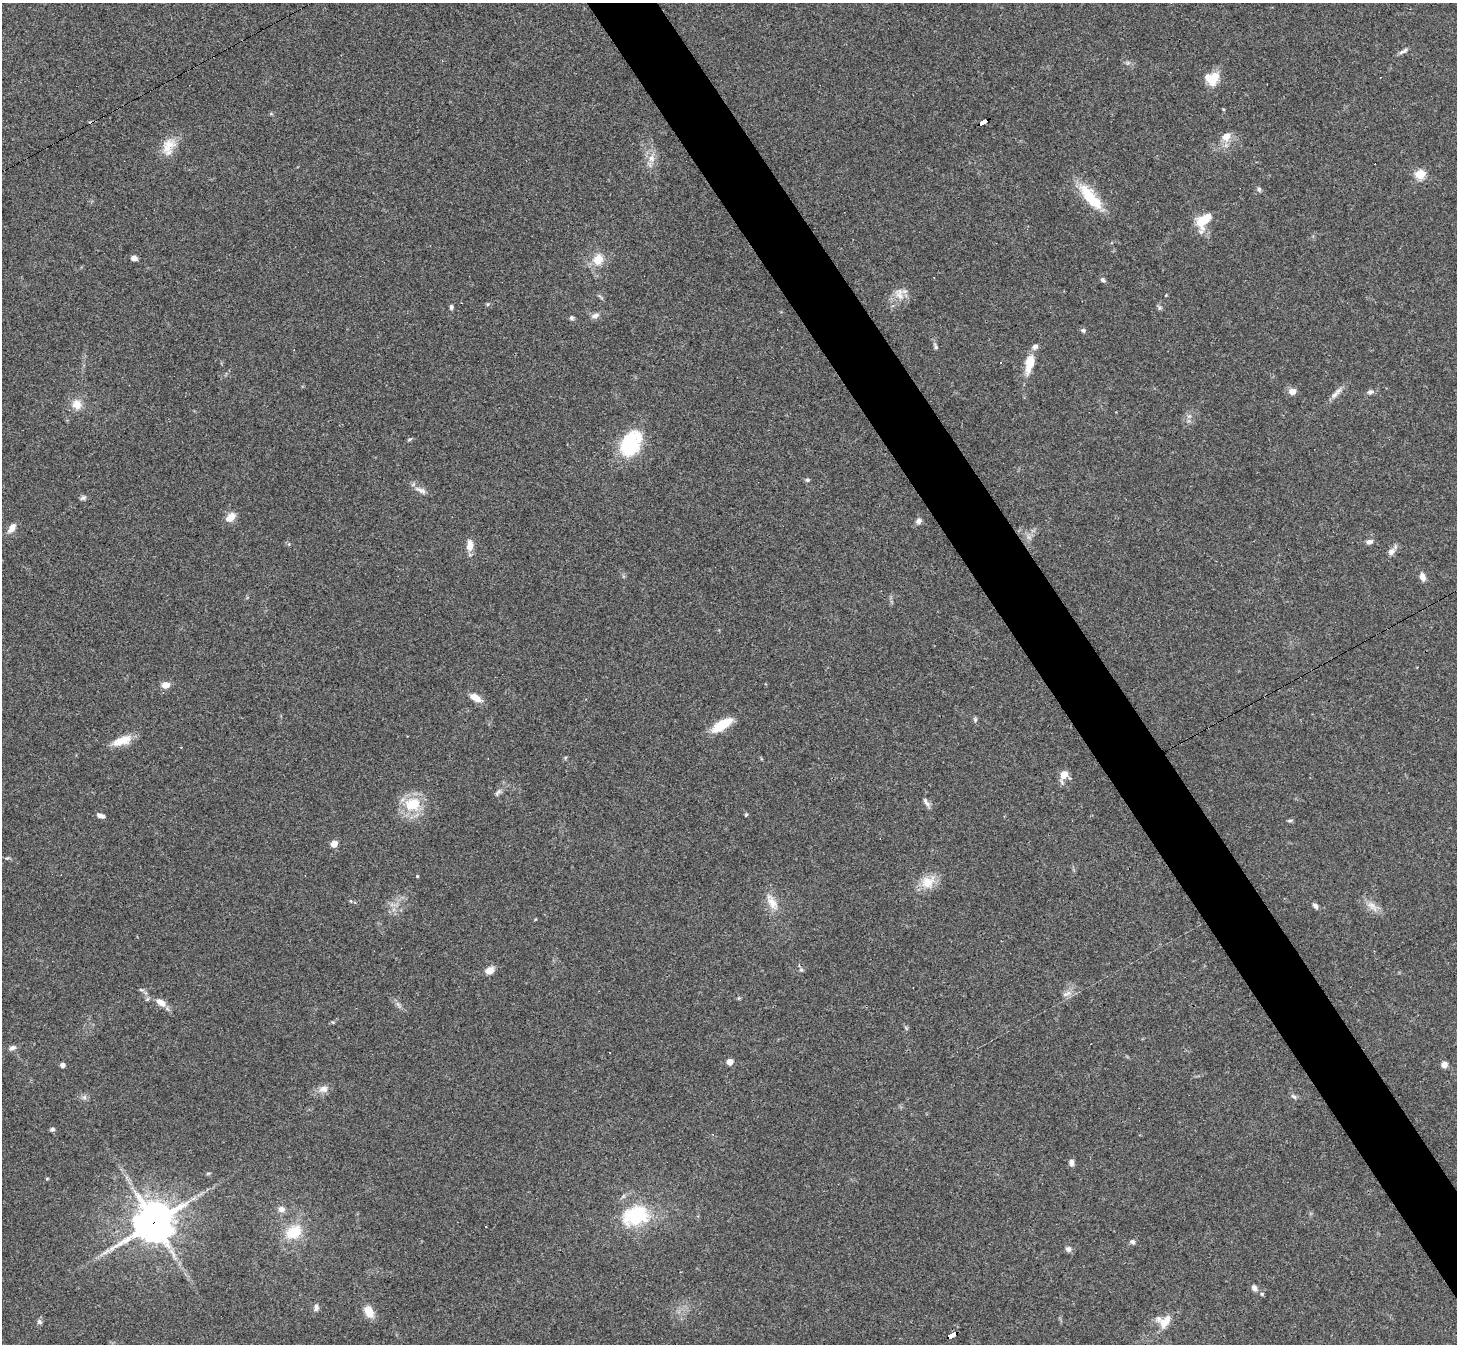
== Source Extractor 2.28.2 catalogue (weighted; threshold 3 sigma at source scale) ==
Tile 6 of 4 x 4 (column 2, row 2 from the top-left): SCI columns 1455-2909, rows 2838-4179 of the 5818 x 5810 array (HDU 1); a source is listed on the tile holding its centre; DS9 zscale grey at full resolution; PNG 1459 x 1346 px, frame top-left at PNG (2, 3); no overlay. Shown black and unused: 5% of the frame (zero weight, under 3 of 4 exposures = <1% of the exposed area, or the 3 px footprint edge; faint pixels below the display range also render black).
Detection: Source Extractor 2.28.2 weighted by HDU 2 'WHT'; one run over the whole footprint, this tile lists its part. Background 0.0538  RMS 0.0051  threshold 0.0228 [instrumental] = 3 sigma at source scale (4.5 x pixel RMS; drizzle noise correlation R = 1.50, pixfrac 1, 0.05/0.05 arcsec/px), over >= 5 px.
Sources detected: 101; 2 too faint to see at this stretch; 1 inside a brighter object's white glare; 3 cosmic-ray / hot-pixel residue — not listed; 2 inside a brighter listed object's ellipse — not listed separately; the other 93 listed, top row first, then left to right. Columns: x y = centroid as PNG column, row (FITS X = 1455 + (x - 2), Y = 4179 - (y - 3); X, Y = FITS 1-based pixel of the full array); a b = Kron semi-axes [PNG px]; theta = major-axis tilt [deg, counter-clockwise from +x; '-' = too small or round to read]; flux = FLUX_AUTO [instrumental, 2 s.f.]
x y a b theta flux
1404 51 14 5 26 1.7
1127 63 7 4 71 0.79
1212 78 17 15 5 9.5
983 122 8 4 26 76
1226 136 12 10 38 5.1
168 146 26 16 71 8.9
651 158 11 9 90 4.1
1420 174 5 5 - 30
1259 189 6 5 - 1.1
1089 195 37 16 -56 17
1203 221 23 14 57 11
134 258 7 5 -10 2.3
598 259 17 14 64 7.9
1102 280 7 6 - 1.1
899 292 16 9 27 4.9
1166 295 4 3 - 0.4
601 297 11 3 -41 0.85
487 304 6 4 89 0.61
892 306 7 4 26 1
451 307 6 5 - 1.1
1159 308 7 6 - 1
595 316 10 7 26 2.3
572 318 6 6 - 1.1
1083 330 6 5 - 1.1
936 346 10 5 -67 1.2
1030 363 20 8 76 12
1292 392 10 9 - 2.8
1370 392 7 6 - 1.6
1335 395 16 7 42 3
77 404 12 11 - 6
1189 416 7 4 17 1.1
410 439 6 4 19 0.7
630 444 29 19 62 35
807 480 6 4 10 0.97
421 490 17 7 -25 3.1
83 498 8 6 30 1.2
230 517 15 9 40 4.4
918 521 8 6 33 1.8
12 528 13 7 55 3.8
1369 542 9 6 14 1.8
470 545 14 8 89 4.8
1391 552 9 7 49 2.8
1422 577 10 7 -75 2.8
1417 667 2 2 - 0.32
165 685 9 7 8 3.9
475 698 12 7 -30 5.8
975 719 7 5 -78 0.88
722 725 25 10 31 13
122 740 25 10 19 8.1
1064 775 10 7 72 6.8
498 792 12 5 47 1.6
926 803 14 5 -55 1.8
413 804 6 6 - 28
746 814 5 4 - 0.67
101 816 10 5 -21 2
1290 821 8 3 11 0.77
334 844 5 5 - 10
7 858 6 4 42 0.65
417 876 3 3 - 0.5
928 882 20 16 28 9.2
772 902 26 11 -58 7
1315 906 7 5 -46 1.6
1372 906 20 9 -42 4.8
490 970 10 8 23 4.3
801 970 6 5 - 0.82
1065 994 8 6 20 1.8
739 998 6 4 43 0.6
161 1003 13 7 -34 4.7
333 1022 6 4 16 0.65
906 1028 7 4 -57 0.74
12 1048 10 6 23 2
730 1062 5 5 - 5
62 1065 4 4 - 2.4
1444 1065 6 6 - 3
323 1089 13 9 9 3.7
84 1097 8 6 89 1.5
1294 1097 9 5 -41 1.3
52 1129 6 4 17 1
1071 1163 7 5 -89 2.4
208 1173 6 4 19 0.57
47 1179 4 4 - 0.5
281 1209 7 7 - 2.9
636 1215 24 16 18 38
154 1222 14 12 32 1400
294 1232 23 17 30 15
1132 1242 7 5 -30 1.3
1068 1249 7 6 - 1.9
1254 1288 8 6 -64 2.3
316 1308 9 6 -86 1.8
369 1312 12 8 -61 7.8
1165 1321 21 11 55 6.9
39 1322 7 6 - 1.2
952 1336 8 4 27 210
Overlapping masked pixels (flux is a lower limit): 3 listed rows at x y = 983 122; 154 1222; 952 1336